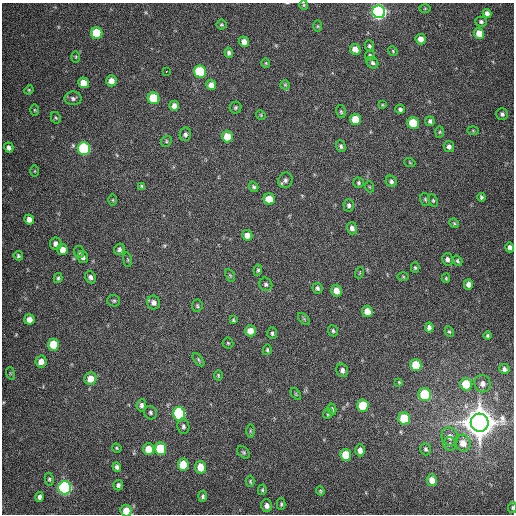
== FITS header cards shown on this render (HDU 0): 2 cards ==
NAXIS1  =                  512
NAXIS2  =                  512

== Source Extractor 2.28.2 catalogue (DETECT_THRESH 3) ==
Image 512 x 512 px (HDU 0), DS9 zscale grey, 1 PNG px = 1 image px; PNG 516 x 516 px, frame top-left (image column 1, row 512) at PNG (2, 3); each listed source drawn as its Kron ellipse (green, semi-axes under 4 px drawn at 4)
Background 382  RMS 9.5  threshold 28.6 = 3 sigma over >= 5 px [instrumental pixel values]
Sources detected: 154; all 154 listed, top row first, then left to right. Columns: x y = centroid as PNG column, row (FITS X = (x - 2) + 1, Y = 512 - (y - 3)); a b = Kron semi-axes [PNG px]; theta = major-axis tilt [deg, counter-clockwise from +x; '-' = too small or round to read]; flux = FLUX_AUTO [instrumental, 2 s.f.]
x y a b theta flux
304 5 5 4 - 7.2e+02
425 8 6 4 1 6.2e+02
379 12 6 6 - 2.8e+05
487 13 4 4 - 2.8e+03
481 22 6 5 - 1.3e+03
221 25 5 5 - 8.9e+02
318 26 6 4 89 6.7e+02
97 33 6 5 - 2.9e+04
479 34 5 5 - 1.0e+04
421 39 5 5 - 5.4e+03
244 42 5 5 - 4.3e+03
369 46 5 4 - 1.3e+03
355 49 5 5 - 5.6e+03
393 51 5 4 - 6.9e+02
229 53 5 4 - 1.7e+03
370 55 5 5 - 1.2e+03
76 57 5 3 - 6.3e+02
266 63 4 4 - 6.6e+02
372 63 6 5 - 1.5e+03
166 72 3 2 - 2.2e+03
200 72 6 6 - 5.2e+04
111 81 5 5 - 4.9e+03
83 83 5 5 - 8.9e+03
211 85 5 5 - 4.3e+03
285 85 5 4 - 7.6e+02
29 90 5 4 - 7.6e+02
73 98 8 7 - 2.0e+03
154 98 6 5 - 2.1e+04
382 105 4 4 - 6.3e+02
174 106 5 4 - 3.6e+03
236 108 6 6 - 1.1e+03
400 109 5 4 - 1.4e+03
34 110 5 3 - 7.3e+02
341 112 6 5 - 1.0e+03
502 114 6 5 - 1.6e+03
261 115 5 4 - 6.4e+02
56 118 6 4 -60 9.1e+02
355 119 6 5 - 1.5e+04
430 121 5 4 - 1.4e+03
413 123 6 5 - 2.6e+04
473 130 6 4 -2 6.3e+02
440 132 6 4 88 7.7e+02
185 134 7 5 78 1.7e+03
227 136 6 5 - 1.2e+04
166 141 5 5 - 9.3e+02
341 146 6 4 -72 1.3e+03
449 147 5 5 - 2.1e+03
9 148 5 4 - 2.3e+03
84 149 6 6 - 7.6e+04
410 163 5 3 - 5.7e+02
35 171 6 4 90 6.9e+02
285 180 8 7 - 2.1e+03
391 181 6 5 - 1.6e+03
359 183 5 5 - 1.1e+03
142 186 4 4 - 1.2e+03
254 187 5 4 - 1.2e+03
370 187 5 3 - 6.0e+02
481 197 4 3 - 9.3e+02
269 199 6 5 - 1.1e+04
425 199 6 5 - 9.4e+02
113 200 6 4 -89 6.5e+02
433 200 6 4 -64 8.8e+02
349 205 6 5 - 1.6e+03
29 220 5 4 - 3.5e+03
454 223 5 4 - 7.5e+02
352 228 6 5 - 2.7e+03
247 235 5 5 - 4.7e+03
56 244 6 6 - 2.8e+03
510 247 5 4 - 2.2e+03
119 249 6 5 - 1.6e+03
62 250 5 5 - 5.9e+03
79 252 6 5 - 1.0e+03
18 256 5 4 - 1.0e+03
83 257 6 5 - 2.6e+03
447 259 6 5 - 2.2e+03
127 260 7 3 -82 8.1e+02
457 261 5 4 - 1.0e+03
415 268 5 4 - 9.5e+02
258 270 6 4 80 1.1e+03
359 273 5 3 - 5.3e+02
230 275 7 4 -65 7.9e+02
90 277 6 5 - 2.0e+03
403 277 6 4 -2 6.9e+02
58 278 5 3 - 1.1e+03
446 278 4 4 - 7.3e+02
266 284 7 6 - 1.5e+03
468 284 5 4 - 3.2e+03
317 288 5 4 - 1.5e+03
336 291 6 5 - 5.5e+03
114 301 6 5 - 1.1e+03
154 303 7 6 - 3.3e+03
197 306 6 5 - 1.1e+03
367 311 6 5 - 7.3e+03
29 319 5 5 - 4.2e+03
304 319 7 4 -45 1.0e+03
233 320 4 4 - 8.4e+02
429 328 5 4 - 2.3e+03
250 331 5 5 - 6.2e+03
333 331 5 5 - 1.2e+03
449 332 5 4 - 8.8e+02
272 333 6 5 - 1.3e+03
488 336 4 4 - 9.8e+02
228 343 5 5 - 9.0e+02
54 345 6 5 - 1.8e+04
267 350 5 4 - 9.0e+02
198 360 8 4 -52 1.0e+03
41 361 6 5 - 5.2e+03
416 365 6 5 - 2.2e+04
504 369 5 5 - 2.0e+03
342 370 7 5 -75 2.2e+03
10 373 6 4 -72 7.2e+02
218 375 5 3 - 7.6e+02
90 379 6 6 - 7.1e+03
399 382 4 3 - 6.3e+02
466 384 6 5 - 2.0e+04
483 384 8 8 - 3.9e+03
296 394 7 3 -54 7.0e+02
425 394 6 6 - 3.4e+04
141 405 6 5 - 1.9e+03
363 406 6 5 - 2.7e+04
332 409 6 4 -77 1.5e+03
150 413 7 6 - 1.4e+03
179 414 7 6 - 1.0e+05
328 414 5 4 - 8.6e+02
404 418 6 5 - 2.4e+04
480 423 9 9 - 2.0e+06
183 426 7 6 - 1.8e+03
250 431 6 4 -89 8.6e+02
450 437 9 8 - 4.9e+03
463 443 8 7 - 7.3e+03
450 444 6 6 - 1.8e+03
117 448 5 4 - 7.1e+02
149 449 6 5 - 9.3e+03
161 449 6 5 - 3.2e+04
426 449 6 5 - 1.4e+03
360 450 6 5 - 3.8e+03
244 452 7 5 -41 1.1e+03
346 455 6 5 - 1.7e+04
183 465 6 5 - 1.7e+04
117 467 5 4 - 1.8e+03
201 467 6 5 - 1.1e+04
49 479 6 4 -81 1.0e+03
432 480 6 5 - 5.7e+03
250 481 5 4 - 8.4e+02
118 485 5 5 - 1.7e+03
65 488 6 6 - 2.0e+05
262 490 5 4 - 8.3e+02
320 491 4 4 - 7.5e+02
203 496 5 4 - 1.4e+03
40 497 5 3 - 1.8e+03
281 504 6 4 89 9.7e+02
267 506 6 5 - 2.6e+03
512 508 5 3 - 7.1e+02
126 511 6 5 - 9.2e+03
At the frame edge (FLAGS 8, measured only in part): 2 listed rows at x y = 512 508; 126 511